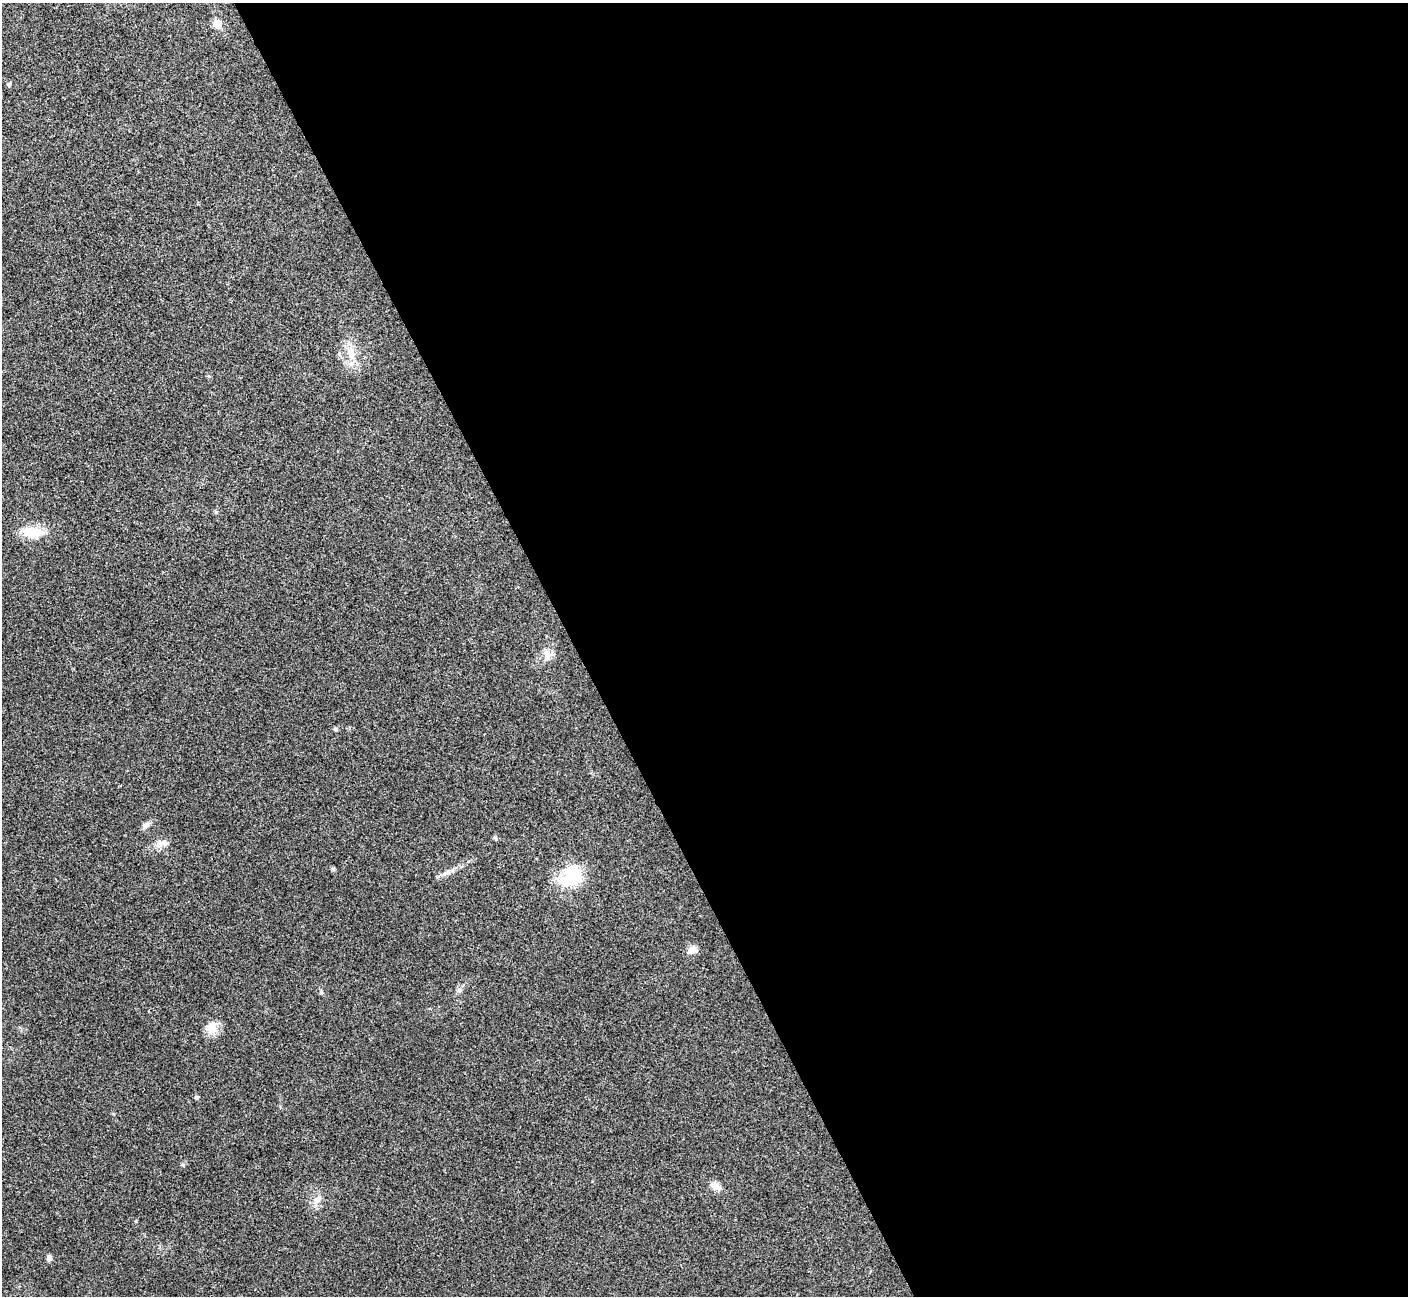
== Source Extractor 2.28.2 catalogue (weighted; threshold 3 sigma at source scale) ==
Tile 8 of 4 x 4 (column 4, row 2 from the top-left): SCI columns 4219-5624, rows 2744-4037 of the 5629 x 5618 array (HDU 1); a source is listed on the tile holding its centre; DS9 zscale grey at full resolution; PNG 1410 x 1298 px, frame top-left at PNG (2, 3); no overlay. Shown black and unused: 59% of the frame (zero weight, under 3 of 4 exposures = <1% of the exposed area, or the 3 px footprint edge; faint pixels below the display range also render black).
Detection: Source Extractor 2.28.2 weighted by HDU 2 'WHT'; one run over the whole footprint, this tile lists its part. Background 0.0224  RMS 0.004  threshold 0.018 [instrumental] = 3 sigma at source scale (4.5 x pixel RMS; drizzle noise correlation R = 1.50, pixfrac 1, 0.05/0.05 arcsec/px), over >= 5 px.
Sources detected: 19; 1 inside a brighter listed object's ellipse — not listed separately; the other 18 listed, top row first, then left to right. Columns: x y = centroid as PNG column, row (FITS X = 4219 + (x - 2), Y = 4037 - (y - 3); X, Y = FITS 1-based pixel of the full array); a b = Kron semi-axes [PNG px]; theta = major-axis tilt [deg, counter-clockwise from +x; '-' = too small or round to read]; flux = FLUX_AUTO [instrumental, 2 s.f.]
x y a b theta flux
217 24 6 5 - 8.4
9 85 5 5 - 0.8
351 353 16 9 -85 4.6
33 532 28 14 -2 9.4
547 655 17 9 -72 3.2
335 729 5 5 - 0.62
146 825 11 7 38 1.6
162 843 16 9 17 2.9
333 869 6 5 - 0.61
446 873 14 5 33 2
571 876 31 23 53 18
692 949 11 9 39 2.7
460 990 6 6 - 1
212 1028 18 13 83 4.9
196 1097 5 5 - 0.75
715 1185 14 9 -13 2.5
317 1200 11 8 49 2.4
49 1258 8 6 76 1.2
Unlisted compact peaks at least as high as the median listed source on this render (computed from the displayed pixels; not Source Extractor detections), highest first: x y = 321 993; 183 1165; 495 837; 216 512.